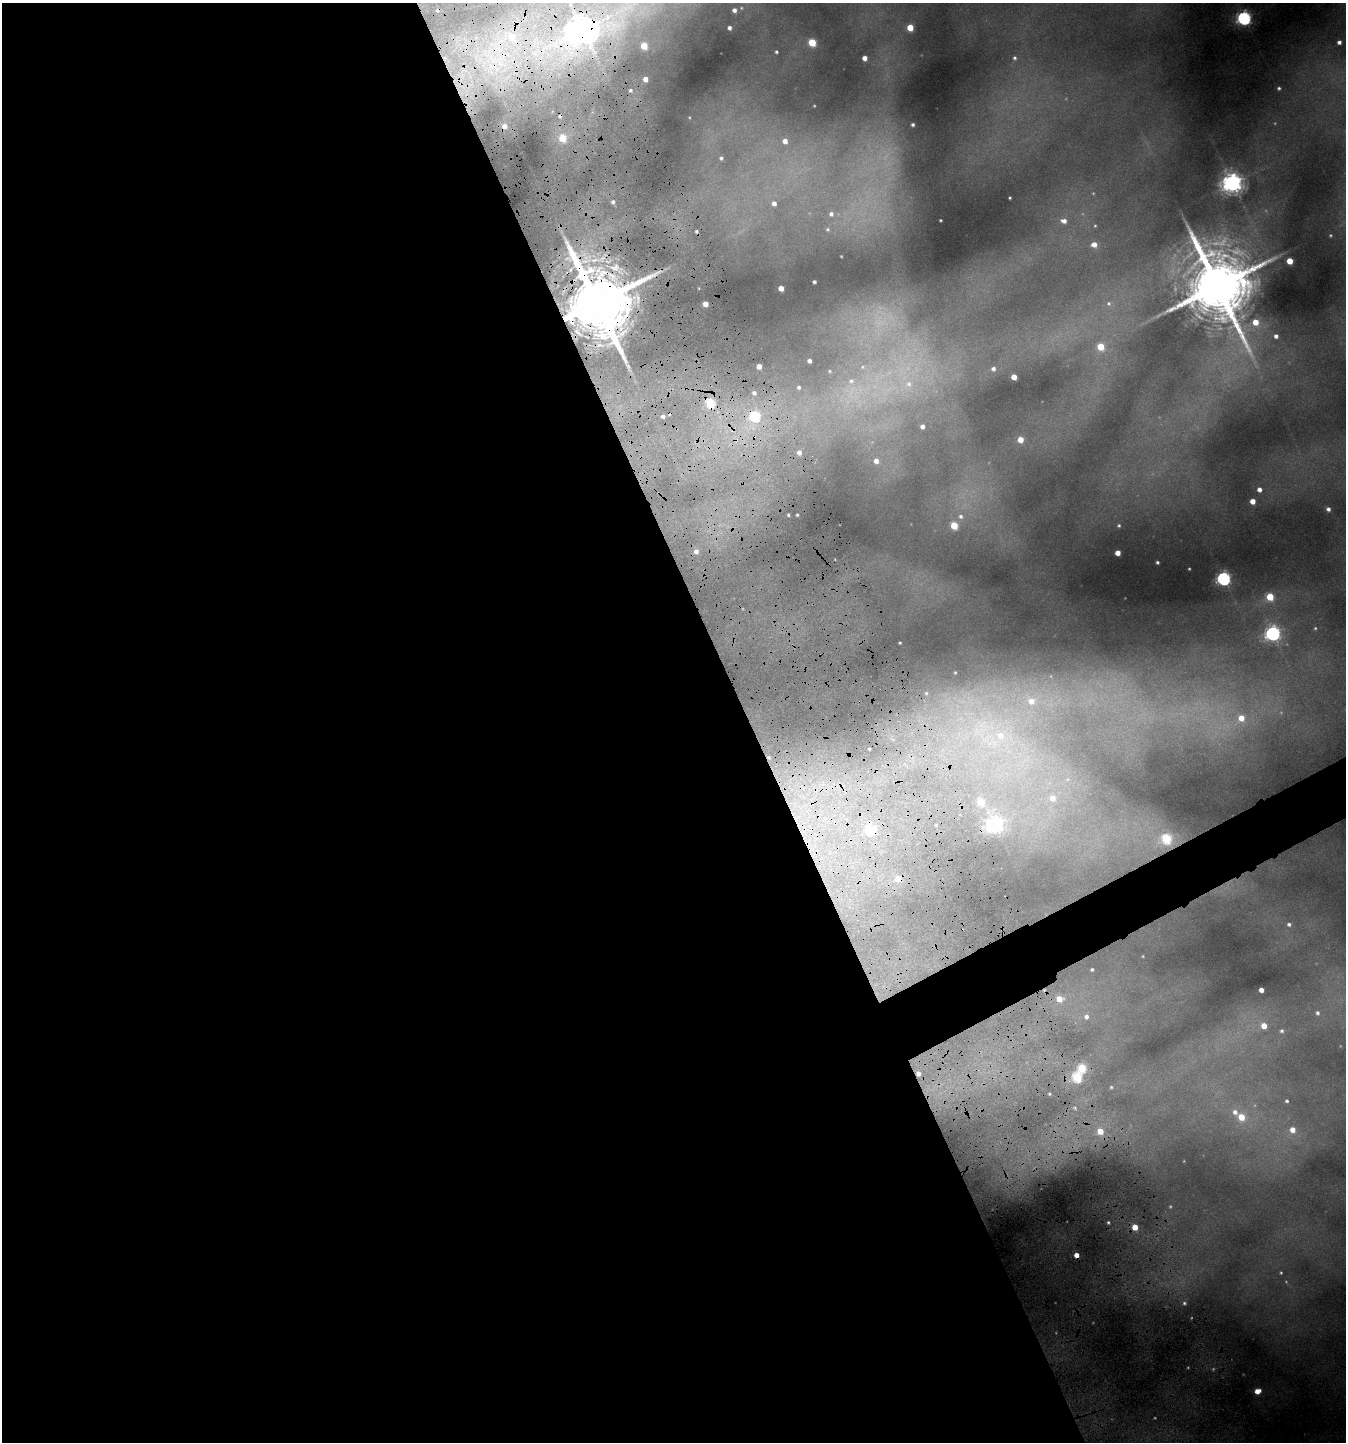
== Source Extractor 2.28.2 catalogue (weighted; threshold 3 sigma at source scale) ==
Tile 9 of 4 x 4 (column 1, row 3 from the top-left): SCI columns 157-1500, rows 1444-2883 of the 5824 x 5766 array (HDU 1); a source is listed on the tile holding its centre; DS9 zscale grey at full resolution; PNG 1348 x 1444 px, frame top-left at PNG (2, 3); no overlay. Shown black and unused: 57% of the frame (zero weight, under 4 of 8 exposures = <1% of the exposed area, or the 3 px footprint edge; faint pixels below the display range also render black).
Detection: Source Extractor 2.28.2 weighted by HDU 2 'WHT'; one run over the whole footprint, this tile lists its part. Background 0.418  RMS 0.012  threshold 0.0478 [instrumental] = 3 sigma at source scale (4.09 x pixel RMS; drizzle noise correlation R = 1.36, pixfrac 0.8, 0.05/0.05 arcsec/px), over >= 5 px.
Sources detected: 126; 8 too faint to see at this stretch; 3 cosmic-ray / hot-pixel residue — not listed; the other 115 listed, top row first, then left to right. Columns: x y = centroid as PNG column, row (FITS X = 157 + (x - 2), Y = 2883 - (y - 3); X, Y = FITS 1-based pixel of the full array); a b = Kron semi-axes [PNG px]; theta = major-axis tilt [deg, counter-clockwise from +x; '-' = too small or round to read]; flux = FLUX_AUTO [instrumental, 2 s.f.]
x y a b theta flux
734 10 4 4 - 3.5
1244 18 6 6 - 260
729 28 3 3 - 2.9
910 28 5 4 - 23
583 29 9 8 - 1400
512 37 8 7 - 13
812 42 5 5 - 38
1339 42 4 4 - 3.6
644 46 5 4 - 28
776 52 3 3 - 1.6
864 58 4 4 - 7.6
1015 58 5 5 - 2.2
645 79 4 4 - 7.1
1279 88 4 4 - 1.9
631 90 5 5 - 2.5
913 125 3 3 - 2.3
504 126 4 4 - 5.5
563 138 5 5 - 30
785 141 5 5 - 7.7
721 158 4 3 - 1.8
1232 183 7 7 - 690
1010 198 3 3 - 1.2
613 202 5 5 - 2.8
774 203 4 4 - 5
831 214 6 6 - 4.4
940 220 2 2 - 0.77
1064 221 8 6 -7 6.7
1095 226 4 4 - 1.1
827 229 5 5 - 1.5
1094 244 6 5 - 9.2
1290 261 4 4 - 21
615 267 17 11 5 18
814 282 3 3 - 2
1217 285 33 15 -65 11000
781 288 4 4 - 10
597 303 42 13 -65 15000
1109 303 7 6 - 3
705 304 4 4 - 9.5
1255 322 6 6 - 16
578 332 14 5 -44 5.3
1276 336 5 4 - 4
1101 347 5 5 - 30
809 361 4 4 - 4.3
759 366 4 4 - 9.6
862 367 7 6 - 2.9
993 369 6 5 - 4.1
830 371 4 4 - 1.1
1014 377 4 4 - 14
851 381 9 8 - 6.3
908 384 16 14 68 27
799 387 4 4 - 2.1
754 393 5 4 - 3
710 403 5 5 - 67
663 416 4 4 - 2.7
755 416 5 5 - 79
922 426 6 5 - 5.6
1020 440 4 4 - 14
799 452 4 4 - 5.1
876 461 6 6 - 7.2
1259 489 4 4 - 5.8
1252 501 4 4 - 11
1328 509 4 4 - 3.3
788 515 3 2 - 1.1
797 515 3 2 - 1.2
961 516 7 6 - 3.8
954 525 5 5 - 36
1119 525 3 2 - 1.1
696 551 5 5 - 4.4
1118 553 4 4 - 11
1157 562 3 3 - 1.7
1189 569 3 2 - 0.83
1224 579 6 6 - 230
1270 597 5 5 - 32
1315 628 4 4 - 1.3
1273 633 6 6 - 310
900 643 3 2 - 1.1
955 672 4 4 - 1.1
926 693 5 5 - 1.7
1031 701 10 9 - 13
1241 718 7 7 - 15
1000 735 11 10 - 13
769 757 5 4 - 1.6
1067 779 9 7 43 6.1
1052 798 9 9 - 14
980 802 5 5 - 23
995 825 7 6 - 370
870 830 5 5 - 52
1166 839 6 6 - 73
898 879 6 5 - 11
1289 924 5 4 - 2.4
1143 956 4 3 - 0.66
1092 969 3 3 - 1.4
1261 990 4 4 - 7.2
1059 999 5 5 - 13
1317 1013 7 6 - 3.6
1086 1017 6 6 - 4
1264 1026 6 5 - 13
1282 1031 6 5 - 2.6
1082 1068 5 5 - 52
918 1073 3 3 - 3.9
1077 1077 6 5 - 60
1111 1087 3 3 - 1.2
1049 1094 4 3 - 1.2
1287 1101 5 5 - 2.3
1075 1108 5 3 - 1.2
1235 1112 8 7 - 6.5
1241 1117 6 6 - 21
1292 1130 7 7 - 13
1100 1131 5 5 - 15
1108 1222 5 4 - 1.7
1135 1227 5 5 - 17
1076 1255 4 4 - 8.3
1281 1273 4 3 - 1
1184 1303 5 5 - 2.3
1257 1391 5 4 - 9.7
Overlapping masked pixels (flux is a lower limit): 9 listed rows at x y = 583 29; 615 267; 597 303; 710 403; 755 416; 769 757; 898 879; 918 1073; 1076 1255